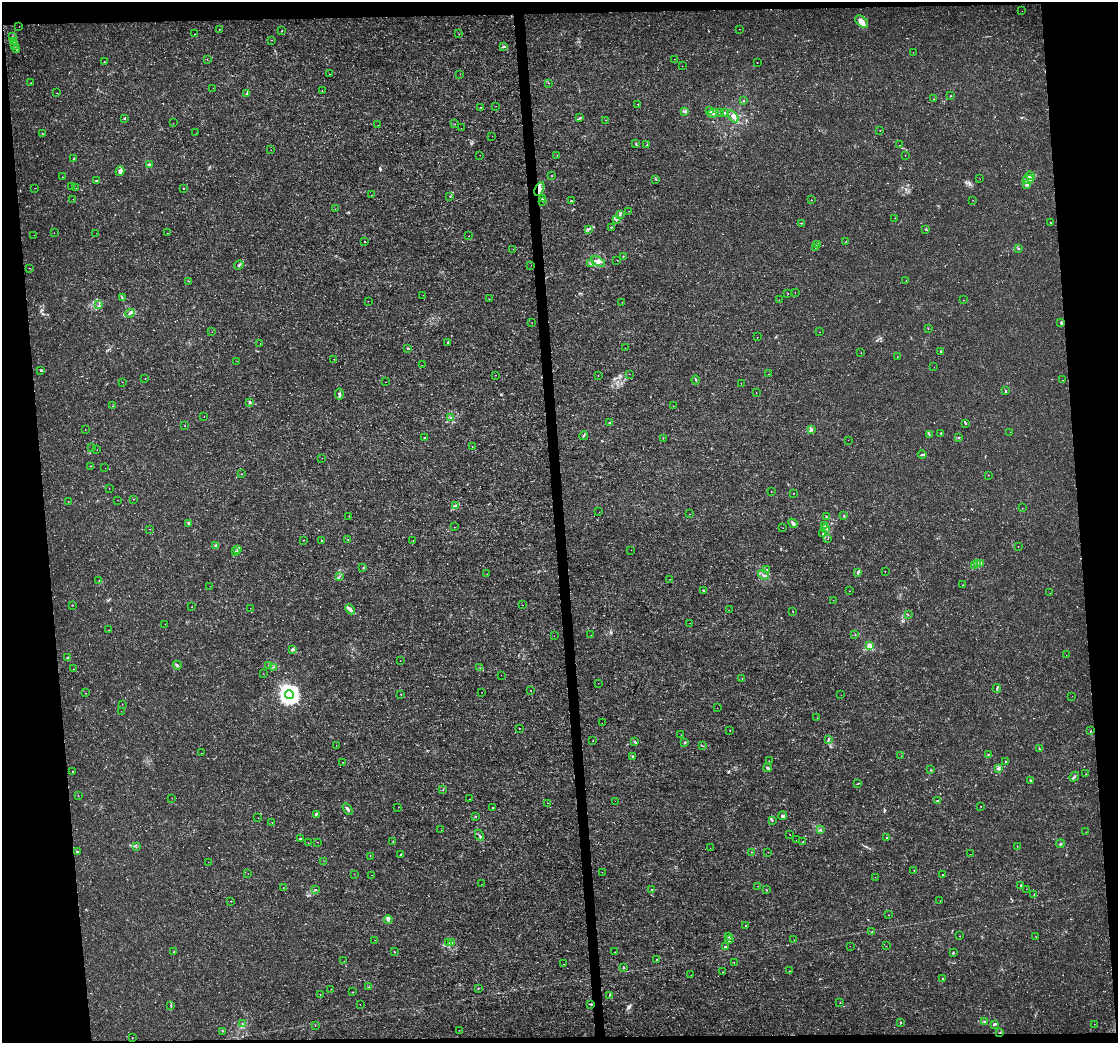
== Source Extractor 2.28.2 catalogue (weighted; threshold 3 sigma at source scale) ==
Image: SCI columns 1-4462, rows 42-4203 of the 4462 x 4206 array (HDU 1 of 3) = the unmasked area's bounding box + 8 px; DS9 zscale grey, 4 x 4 block average (1 PNG px = mean of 4 x 4 image px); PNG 1120 x 1045 px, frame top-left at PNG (2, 2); each listed source drawn as its Kron ellipse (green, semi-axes under 4 px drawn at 4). Shown black and unused: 10% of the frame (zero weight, under 3 of 4 exposures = <1% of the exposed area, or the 3 px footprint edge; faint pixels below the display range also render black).
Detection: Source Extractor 2.28.2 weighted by HDU 2 'WHT'. Background 9.76e-04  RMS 9.7e-04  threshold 0.00438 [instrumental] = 3 sigma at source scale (4.5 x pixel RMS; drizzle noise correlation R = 1.50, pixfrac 1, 0.0396/0.0396 arcsec/px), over >= 5 px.
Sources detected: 441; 3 too faint to see at this stretch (4 x 4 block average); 4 cosmic-ray / hot-pixel residue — neither listed nor drawn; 17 coinciding with a brighter row at this scale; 13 inside a brighter listed object's ellipse — not listed separately; the other 404 listed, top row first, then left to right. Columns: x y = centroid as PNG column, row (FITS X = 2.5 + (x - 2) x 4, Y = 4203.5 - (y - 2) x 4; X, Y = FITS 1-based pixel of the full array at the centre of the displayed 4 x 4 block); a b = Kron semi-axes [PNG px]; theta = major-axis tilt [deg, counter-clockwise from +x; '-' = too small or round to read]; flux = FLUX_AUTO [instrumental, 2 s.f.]
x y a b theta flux
1022 11 2 2 - 0.19
862 22 7 5 -43 4.8
19 27 2 2 - 0.13
219 29 2 2 - 0.3
739 29 2 2 - 0.11
282 31 3 2 - 0.29
195 34 2 2 - 0.16
459 34 2 2 - 0.29
12 37 2 2 - 0.31
272 40 2 2 - 0.11
13 42 2 2 - 0.24
15 45 3 2 - 0.42
504 46 4 2 - 1.1
16 49 3 2 - 0.52
913 52 2 2 - 0.094
674 59 2 2 - 0.12
207 60 2 2 - 0.13
104 62 2 2 - 0.25
757 62 2 2 - 0.15
682 66 2 2 - 0.21
329 74 2 2 - 0.16
460 74 2 2 - 0.092
31 83 2 2 - 0.23
549 83 2 2 - 0.13
213 88 2 2 - 0.12
322 91 2 2 - 0.18
56 93 2 2 - 0.11
247 93 3 2 - 0.52
950 96 2 2 - 0.26
934 99 2 2 - 0.33
743 101 2 2 - 0.61
638 104 2 2 - 0.36
496 106 2 2 - 0.1
481 107 2 2 - 0.33
685 111 2 2 - 0.8
710 111 2 2 - 0.28
719 112 2 2 - 0.1
725 112 3 2 - 0.66
713 113 5 3 - 1.3
733 116 7 3 -53 2.1
124 118 2 2 - 0.5
580 118 3 2 - 0.54
606 120 2 2 - 0.089
173 123 2 2 - 0.13
455 124 2 2 - 0.14
378 125 2 2 - 0.095
461 128 2 2 - 0.15
880 131 2 2 - 0.098
196 133 2 2 - 0.093
43 134 2 2 - 0.18
492 136 2 2 - 0.17
636 144 2 2 - 0.41
647 145 3 2 - 0.45
900 145 2 2 - 0.27
271 150 2 2 - 0.11
480 155 2 2 - 0.13
557 155 2 2 - 0.12
905 155 2 2 - 0.18
74 158 2 2 - 0.25
149 165 4 2 - 0.99
120 171 5 3 - 3.4
552 176 2 2 - 0.15
1030 176 5 3 - 2
62 177 2 2 - 0.28
980 179 2 2 - 0.25
1028 179 6 3 18 2.1
656 180 2 2 - 0.3
96 181 3 2 - 0.46
1027 184 4 3 - 1.5
71 187 2 2 - 0.094
35 188 2 2 - 0.091
76 188 2 2 - 0.13
184 188 2 2 - 0.39
539 189 7 3 64 2.7
371 195 2 2 - 0.12
450 196 3 2 - 0.29
542 198 2 2 - 0.22
73 199 2 2 - 0.12
811 200 2 2 - 0.17
973 200 2 2 - 0.087
543 201 2 2 - 0.13
571 201 2 2 - 0.49
335 209 2 2 - 0.29
629 211 2 2 - 0.11
620 215 2 2 - 0.18
895 218 2 2 - 0.16
617 220 2 2 - 0.39
801 223 2 2 - 0.27
1051 223 2 2 - 0.19
611 227 2 2 - 0.34
588 229 2 2 - 0.49
925 229 2 2 - 0.25
54 233 2 2 - 0.16
96 233 2 2 - 0.14
168 233 2 2 - 0.096
34 235 2 2 - 0.082
468 236 2 2 - 0.28
365 241 2 2 - 0.51
845 242 3 2 - 0.25
817 244 3 2 - 0.56
815 247 2 2 - 0.13
513 249 2 2 - 0.12
1018 249 3 2 - 0.56
623 256 2 2 - 0.27
617 260 2 2 - 0.16
598 261 7 3 -27 2.3
590 264 2 2 - 0.42
239 265 5 2 - 1.3
531 265 2 2 - 0.098
29 268 2 2 - 0.23
906 280 2 2 - 0.13
188 281 2 2 - 0.28
795 292 2 2 - 0.12
788 293 2 2 - 0.13
423 295 2 2 - 0.4
122 298 2 2 - 0.26
489 299 2 2 - 0.14
779 300 2 2 - 0.17
964 300 2 2 - 0.15
368 301 2 2 - 0.16
622 302 2 2 - 0.11
99 305 2 2 - 0.42
130 313 5 2 - 1.2
532 322 2 2 - 0.12
1061 322 2 2 - 0.23
928 328 2 2 - 0.14
212 332 2 2 - 0.099
820 332 2 2 - 0.41
757 337 2 2 - 0.22
448 342 3 2 - 0.33
260 343 2 2 - 0.17
408 348 2 2 - 0.67
625 348 2 2 - 0.12
941 351 2 2 - 1.3
861 353 2 2 - 0.21
897 357 2 2 - 0.16
334 359 2 2 - 0.17
237 361 2 2 - 0.12
422 365 2 2 - 0.11
934 367 2 2 - 0.32
41 370 3 2 - 0.61
629 374 2 2 - 0.26
769 374 2 2 - 0.12
495 375 2 2 - 0.13
598 376 2 2 - 0.33
145 379 2 2 - 0.094
696 380 4 2 - 0.54
1063 380 2 2 - 0.25
122 382 2 2 - 0.16
385 382 2 2 - 0.16
741 383 2 2 - 0.092
1006 391 3 2 - 0.57
756 393 2 2 - 0.28
339 394 5 2 - 1.9
250 402 3 2 - 0.86
113 406 2 2 - 0.19
673 406 2 2 - 0.099
204 416 2 2 - 0.13
451 418 2 2 - 0.32
610 423 3 2 - 0.91
966 424 2 2 - 0.37
185 426 2 2 - 0.16
85 429 2 2 - 0.17
811 429 3 2 - 0.75
1010 432 2 2 - 0.1
941 433 2 2 - 0.51
584 435 4 2 - 0.81
929 435 2 2 - 0.24
424 438 2 2 - 1.9
663 438 2 2 - 0.22
958 438 2 2 - 0.38
848 440 2 2 - 0.091
472 447 2 2 - 0.2
92 448 2 2 - 0.1
97 450 2 2 - 0.13
922 454 4 2 - 0.66
322 458 2 2 - 0.078
91 466 2 2 - 0.24
105 468 2 2 - 0.11
241 474 2 2 - 0.14
988 475 2 2 - 0.36
109 489 2 2 - 0.13
771 491 2 2 - 0.16
794 493 2 2 - 0.47
133 499 2 2 - 0.11
118 500 2 2 - 0.19
68 501 2 2 - 0.14
455 505 3 2 - 0.81
1022 508 2 2 - 0.18
599 512 2 2 - 0.1
689 514 2 2 - 0.16
349 516 2 2 - 0.11
826 516 2 2 - 0.38
844 516 2 2 - 0.45
189 523 2 2 - 1.7
793 523 5 3 - 2.3
825 525 4 3 - 1.2
455 527 2 2 - 0.16
783 528 2 2 - 0.11
826 528 3 2 - 1.3
150 529 2 2 - 0.18
823 533 3 2 - 0.46
828 539 2 2 - 0.14
304 540 2 2 - 0.14
321 540 2 2 - 0.49
348 540 2 2 - 0.21
413 540 2 2 - 0.21
216 546 3 2 - 0.62
1018 547 2 2 - 0.16
237 549 3 2 - 0.59
631 550 2 2 - 0.096
236 552 4 2 - 0.6
977 563 2 2 - 0.32
981 563 4 2 - 0.46
974 565 3 2 - 0.39
363 568 2 2 - 0.23
767 569 2 2 - 0.22
885 571 2 2 - 0.15
857 572 3 2 - 0.51
487 574 2 2 - 0.17
763 575 5 2 - 0.84
339 576 2 2 - 0.21
670 579 2 2 - 0.12
99 580 2 2 - 0.18
963 585 2 2 - 0.19
210 586 2 2 - 0.08
703 591 3 2 - 0.47
849 591 2 2 - 0.1
1050 593 2 2 - 0.13
833 600 2 2 - 0.11
72 605 2 2 - 0.26
522 605 2 2 - 0.13
191 607 2 2 - 0.34
250 608 2 2 - 0.095
350 609 5 4 - 2
729 610 2 2 - 0.4
793 611 2 2 - 0.27
908 615 2 2 - 0.16
690 623 2 2 - 0.12
165 624 2 2 - 0.17
109 630 2 2 - 0.12
591 635 2 2 - 1.3
855 635 2 2 - 0.13
554 636 2 2 - 0.12
869 646 2 2 - 20
292 650 3 2 - 0.52
1066 655 2 2 - 0.1
68 658 2 2 - 2.4
400 661 2 2 - 0.15
177 665 5 2 - 1
269 665 3 2 - 0.64
274 667 2 2 - 0.21
480 668 2 2 - 0.3
73 669 2 2 - 0.67
263 674 2 2 - 0.11
501 675 2 2 - 0.17
742 678 2 2 - 0.1
598 683 2 2 - 0.1
997 689 4 2 - 0.52
530 690 2 2 - 0.16
482 692 2 2 - 0.099
85 693 2 2 - 0.28
401 694 2 2 - 0.2
289 695 4 4 - 350
841 695 2 2 - 0.091
1072 696 2 2 - 0.11
122 704 2 2 - 0.21
717 708 2 2 - 0.13
121 711 2 2 - 0.14
817 718 2 2 - 0.09
602 723 2 2 - 0.25
519 729 2 2 - 0.18
730 730 2 2 - 0.2
1090 731 3 2 - 0.24
681 735 2 2 - 0.095
828 739 4 2 - 0.72
593 740 2 2 - 0.18
634 742 4 2 - 0.74
685 742 2 2 - 0.62
336 745 2 2 - 0.12
702 746 2 2 - 0.19
1039 749 4 2 - 0.37
201 753 2 2 - 0.087
988 755 2 2 - 0.36
632 756 2 2 - 0.95
901 756 2 2 - 0.13
769 761 2 2 - 0.18
1005 761 2 2 - 0.28
343 762 2 2 - 0.19
767 768 4 3 - 1
998 769 4 3 - 1.2
931 770 2 2 - 0.25
72 771 2 2 - 0.28
1086 774 2 2 - 0.31
1074 777 5 2 - 0.88
1031 780 3 2 - 0.79
858 784 3 2 - 0.33
443 790 2 2 - 0.22
78 796 2 2 - 0.12
172 798 2 2 - 0.16
470 799 2 2 - 0.18
615 801 2 2 - 0.1
937 801 3 2 - 0.5
548 803 2 2 - 0.19
981 806 2 2 - 0.18
398 807 2 2 - 0.098
492 808 2 2 - 0.47
347 809 6 2 -57 1.8
316 814 3 2 - 0.68
476 816 2 2 - 0.25
783 816 4 3 - 1.5
258 818 2 2 - 0.12
772 820 2 2 - 0.32
272 822 2 2 - 0.48
441 830 2 2 - 0.11
820 830 3 2 - 0.66
1086 832 2 2 - 0.11
790 834 2 2 - 0.12
479 835 6 2 -63 0.98
887 837 2 2 - 0.39
301 839 3 3 - 0.61
796 840 2 2 - 0.1
393 841 2 2 - 0.28
317 842 2 2 - 0.19
803 842 3 2 - 0.5
308 843 2 2 - 0.098
1060 844 4 2 - 0.75
1017 846 2 2 - 0.2
136 847 2 2 - 0.15
710 848 2 2 - 0.12
77 851 2 2 - 1.3
751 852 2 2 - 0.15
768 852 2 2 - 0.18
401 854 2 2 - 0.82
970 854 2 2 - 0.18
370 856 2 2 - 0.19
324 861 2 2 - 0.14
208 862 2 2 - 0.15
914 870 2 2 - 0.2
602 872 2 2 - 0.096
248 874 2 2 - 0.086
354 874 2 2 - 0.14
942 874 2 2 - 0.16
372 875 2 2 - 0.15
875 877 2 2 - 0.13
481 884 2 2 - 0.11
1021 885 2 2 - 0.6
758 886 2 2 - 0.25
283 888 2 2 - 0.5
315 889 3 2 - 0.34
652 889 2 2 - 0.28
1026 889 2 2 - 0.11
766 890 2 2 - 0.26
1034 894 2 2 - 0.13
231 901 2 2 - 0.5
940 901 2 2 - 0.12
888 915 2 2 - 0.15
388 920 4 2 - 1
746 925 2 2 - 0.25
872 931 3 2 - 0.36
728 936 2 2 - 0.41
960 936 2 2 - 0.19
1036 937 3 2 - 0.19
375 940 2 2 - 0.083
729 940 4 3 - 1.4
794 940 2 2 - 0.088
449 942 2 2 - 0.23
452 943 2 2 - 0.42
850 946 2 2 - 0.089
886 946 2 2 - 0.13
725 947 4 2 - 0.74
394 951 2 2 - 0.23
174 952 2 2 - 0.49
615 952 2 2 - 0.12
953 953 2 2 - 0.89
657 959 3 2 - 0.38
344 961 2 2 - 0.12
734 962 2 2 - 0.21
564 964 2 2 - 0.1
623 967 2 2 - 0.75
790 971 2 2 - 0.45
722 972 2 2 - 0.078
691 975 2 2 - 0.12
942 978 2 2 - 0.27
368 987 2 2 - 0.3
478 988 2 2 - 0.26
331 989 2 2 - 0.14
353 992 2 2 - 0.3
320 995 2 2 - 0.12
609 995 3 2 - 0.34
840 1003 2 2 - 0.29
591 1004 2 2 - 0.5
171 1005 4 2 - 0.48
360 1005 2 2 - 0.15
984 1021 2 2 - 0.62
242 1023 2 2 - 0.23
901 1023 2 2 - 0.53
994 1024 3 2 - 1.5
1094 1024 2 2 - 0.11
315 1026 2 2 - 0.11
459 1030 2 2 - 0.17
222 1031 2 2 - 0.33
1000 1033 3 2 - 0.48
132 1038 2 2 - 0.13
Overlapping masked pixels (flux is a lower limit): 3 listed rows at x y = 539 189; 591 1004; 1000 1033
Diffuse or blended objects may show on this block-average render without a row.